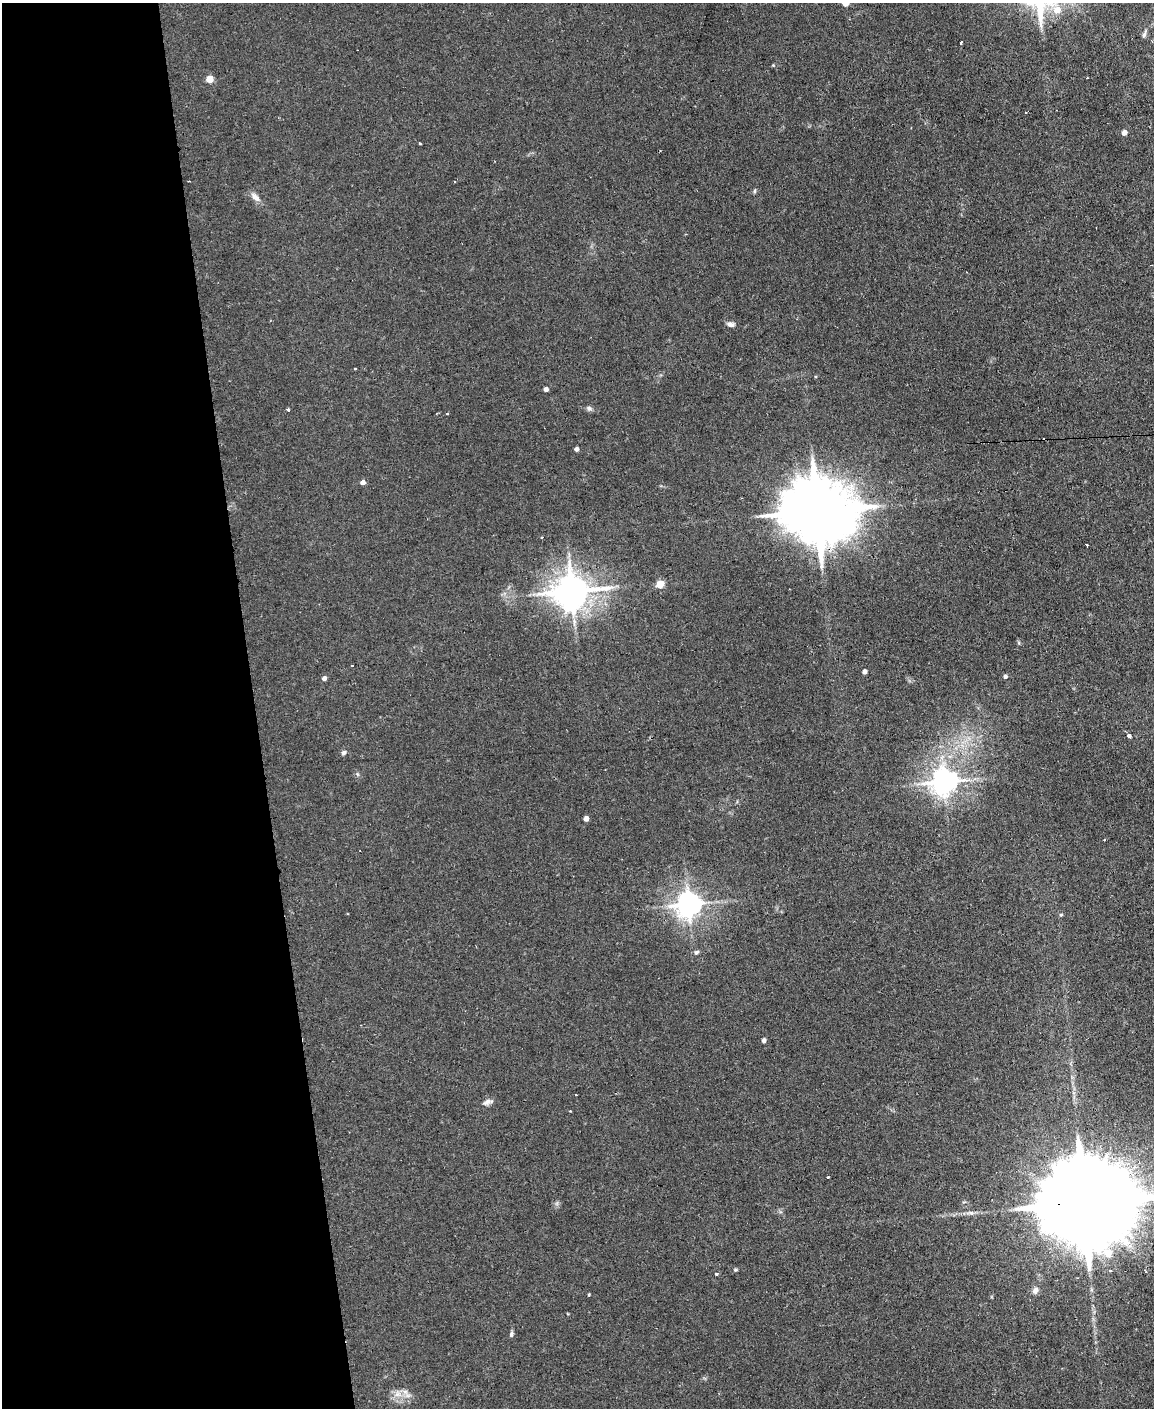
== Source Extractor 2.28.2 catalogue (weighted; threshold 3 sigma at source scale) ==
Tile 5 of 4 x 3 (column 1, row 2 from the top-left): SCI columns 1-1152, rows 1641-3046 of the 4609 x 4577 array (HDU 1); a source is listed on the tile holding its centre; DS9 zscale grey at full resolution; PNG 1156 x 1410 px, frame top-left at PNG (2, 3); no overlay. Shown black and unused: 22% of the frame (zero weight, under 2 of 3 exposures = <1% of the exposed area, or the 3 px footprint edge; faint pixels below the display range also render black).
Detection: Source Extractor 2.28.2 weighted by HDU 2 'WHT'; one run over the whole footprint, this tile lists its part. Background 0.0454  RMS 0.0051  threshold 0.0229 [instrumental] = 3 sigma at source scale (4.5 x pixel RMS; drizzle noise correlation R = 1.50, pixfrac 1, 0.05/0.05 arcsec/px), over >= 5 px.
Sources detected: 53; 6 cosmic-ray / hot-pixel residue — not listed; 1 inside a brighter listed object's ellipse — not listed separately; the other 46 listed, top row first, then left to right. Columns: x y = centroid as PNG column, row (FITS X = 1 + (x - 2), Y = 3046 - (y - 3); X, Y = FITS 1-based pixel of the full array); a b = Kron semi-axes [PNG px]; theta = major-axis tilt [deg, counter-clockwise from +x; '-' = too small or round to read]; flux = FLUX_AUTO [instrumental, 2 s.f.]
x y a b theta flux
1057 10 7 7 - 5.5
1144 34 12 4 69 1.4
960 43 3 2 - 0.42
773 65 4 3 - 0.45
210 79 5 5 - 12
1124 133 4 4 - 3.8
420 143 3 2 - 0.66
454 181 3 2 - 0.53
754 191 6 4 88 0.67
255 197 13 7 -41 3.2
730 324 10 7 -15 1.8
355 368 3 3 - 0.88
815 376 4 3 - 0.51
546 389 4 4 - 2.2
589 408 7 7 - 1.3
288 410 3 3 - 1.8
447 413 4 2 - 0.43
576 449 4 4 - 1.8
363 482 5 4 - 2.5
816 511 21 16 -3 5200
542 537 3 3 - 0.54
660 584 5 4 - 15
572 591 11 9 12 1200
864 672 4 4 - 2.2
1005 676 5 5 - 1.2
324 678 5 4 - 1.7
1129 736 4 3 - 2.3
344 753 6 5 - 1.2
944 782 8 8 - 560
586 819 4 4 - 3.3
689 905 8 7 - 520
1061 915 4 4 - 0.65
696 952 7 5 43 1.1
764 1040 5 4 - 1.4
576 1095 2 2 - 0.42
487 1102 14 7 18 2.2
570 1111 2 2 - 0.36
828 1178 3 3 - 0.96
1085 1203 38 19 1 18000
735 1270 5 4 - 0.64
1110 1271 3 3 - 1.4
716 1274 3 3 - 1.5
1035 1290 9 7 65 2.1
589 1295 4 3 - 0.46
511 1334 7 5 80 1
397 1394 9 7 -24 3
Overlapping masked pixels (flux is a lower limit): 2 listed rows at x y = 816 511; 1085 1203
Isophote crosses this tile's border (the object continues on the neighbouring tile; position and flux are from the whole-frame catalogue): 1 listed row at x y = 1085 1203